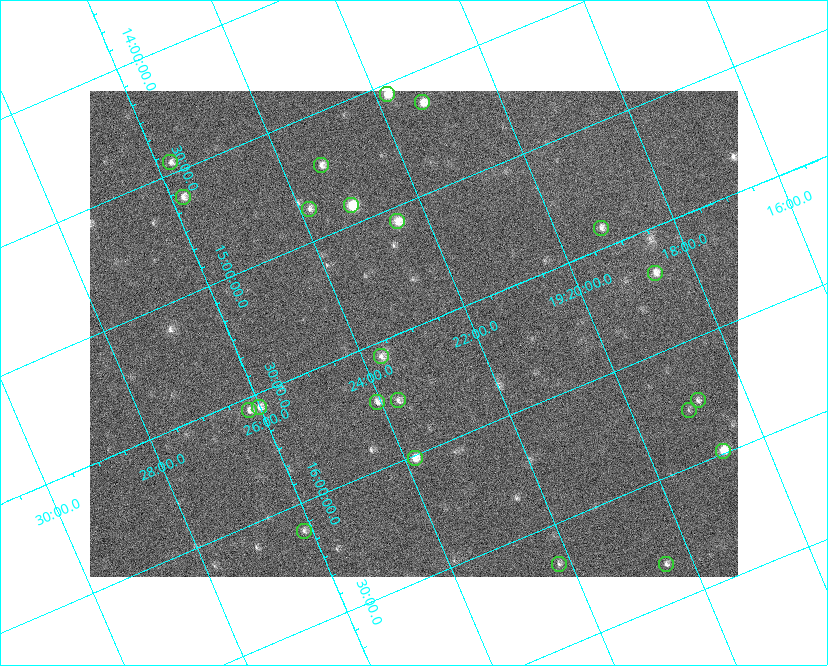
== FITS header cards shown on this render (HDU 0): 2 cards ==
NAXIS1  =                  648 / length of data axis 1
NAXIS2  =                  486 / length of data axis 2

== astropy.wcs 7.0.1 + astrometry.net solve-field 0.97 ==
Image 648 x 486 px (HDU 0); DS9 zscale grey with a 90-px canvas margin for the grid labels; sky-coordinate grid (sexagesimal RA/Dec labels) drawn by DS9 from the SOLVED WCS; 22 Tycho-2 reference stars matched to detected sources circled (green)
Header WCS: none
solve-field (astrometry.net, Tycho-2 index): SOLVED blind (the file carries no WCS)
Solved WCS: RA---TAN-SIP/DEC--TAN-SIP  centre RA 19:23:00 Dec +15:31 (290.75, +15.52 deg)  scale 15.3 arcsec/px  FOV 165.0' x 123.7'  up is -157 deg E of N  parity flipped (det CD > 0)
(file carries no celestial WCS; the grid is the blind solution)
Tycho-2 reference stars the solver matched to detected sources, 22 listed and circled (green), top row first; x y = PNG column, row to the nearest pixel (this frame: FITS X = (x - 90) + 1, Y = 486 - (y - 91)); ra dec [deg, ICRS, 3 dp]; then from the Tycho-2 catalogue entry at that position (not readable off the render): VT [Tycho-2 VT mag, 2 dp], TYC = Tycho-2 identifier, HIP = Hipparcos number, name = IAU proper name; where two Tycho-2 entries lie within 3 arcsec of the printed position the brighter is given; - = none
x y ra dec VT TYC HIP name
387 94 290.452 +14.543 7.44 1054-679-1 - -
422 102 290.323 +14.634 7.66 1054-951-1 95132 -
170 162 291.441 +14.452 8.37 1067-789-1 - -
321 165 290.838 +14.713 8.21 1054-205-1 95303 -
183 197 291.451 +14.609 8.24 1067-445-1 95522 -
351 205 290.784 +14.921 6.67 1054-223-1 95287 -
309 209 290.960 +14.864 8.44 1054-411-1 - -
397 221 290.625 +15.059 7.77 1600-2349-1 - -
601 228 289.809 +15.416 8.37 1599-3313-1 94944 -
655 273 289.664 +15.681 7.94 1599-1947-1 94894 -
381 356 290.922 +15.560 8.69 1600-1874-1 - -
398 400 290.929 +15.760 8.70 1600-822-1 95334 -
698 400 289.708 +16.250 8.60 1599-1761-1 - -
377 402 291.017 +15.730 8.16 1600-168-1 - -
259 407 291.504 +15.557 8.17 1600-1630-1 95542 -
249 410 291.551 +15.552 8.28 1600-1749-1 95559 -
689 410 289.759 +16.274 9.33 1599-1589-1 - -
723 451 289.688 +16.488 7.07 1599-570-1 94905 -
415 458 290.960 +16.014 7.62 1600-1088-1 95346 -
304 531 291.536 +16.114 8.78 1600-1331-1 - -
559 564 290.554 +16.663 8.91 1600-55-1 95214 -
666 564 290.115 +16.841 8.62 1600-1527-1 95057 -